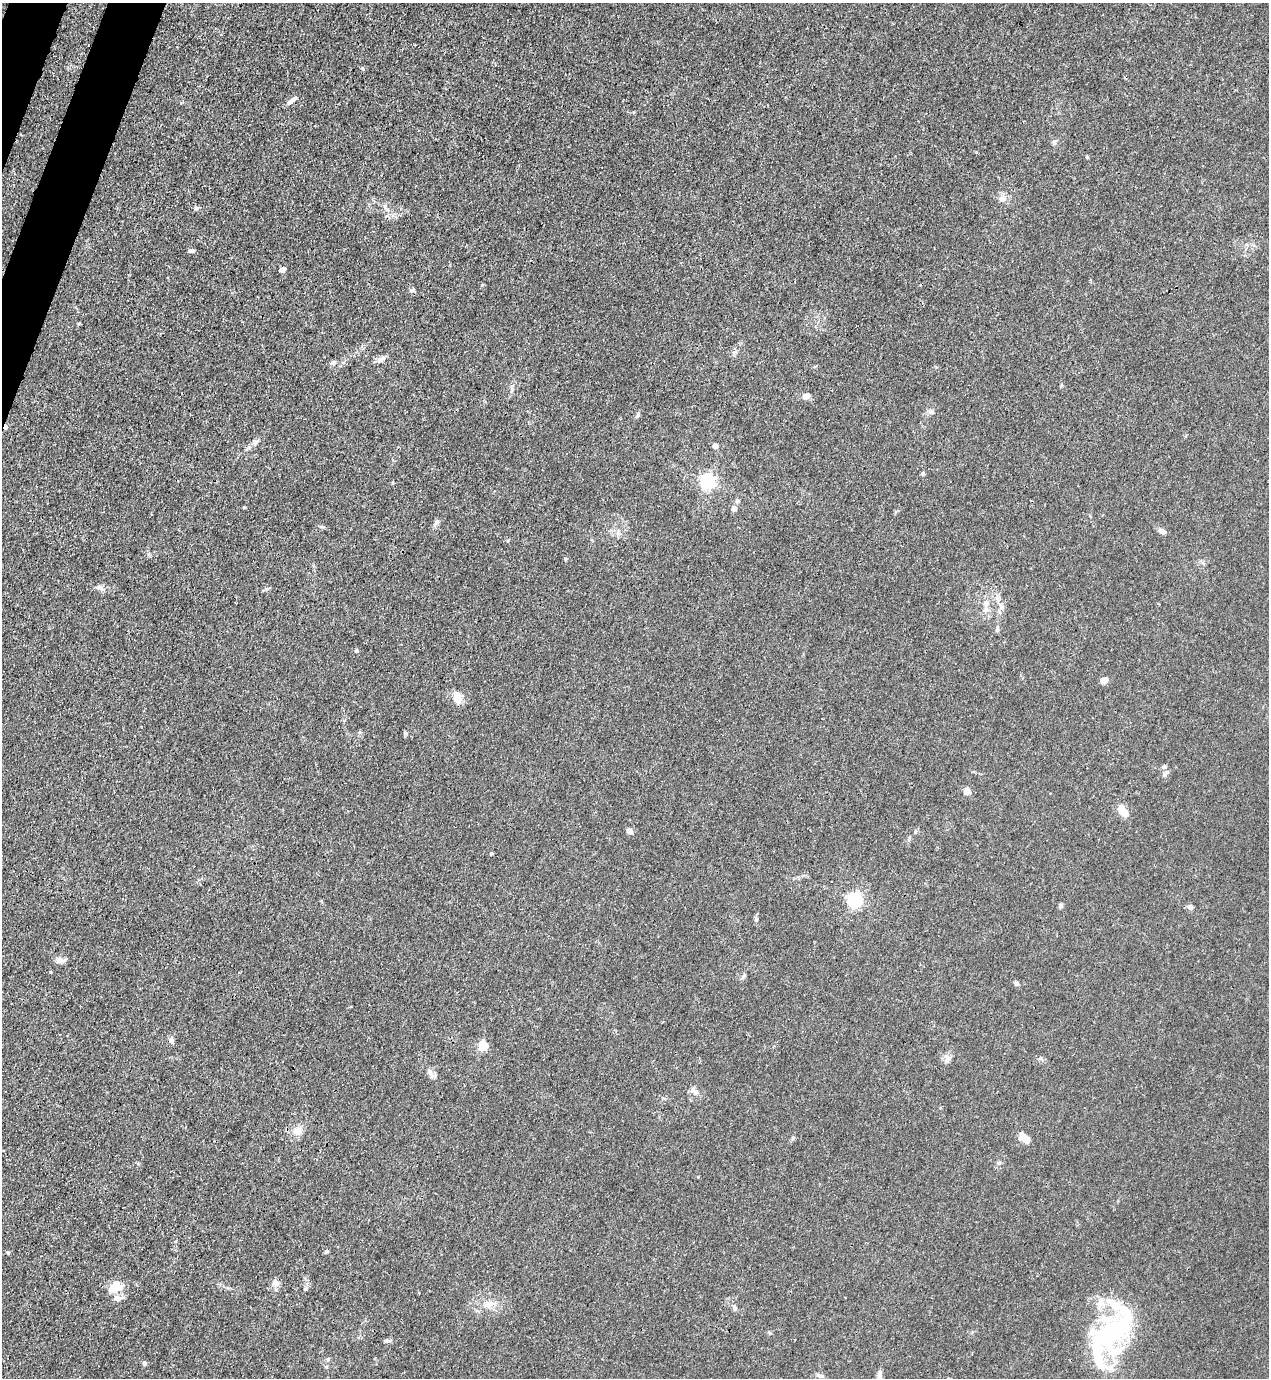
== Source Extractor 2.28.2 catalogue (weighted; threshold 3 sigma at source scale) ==
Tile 11 of 4 x 4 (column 3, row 3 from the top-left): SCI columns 2757-4023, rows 1418-2793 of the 5646 x 5587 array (HDU 1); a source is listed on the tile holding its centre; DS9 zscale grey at full resolution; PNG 1271 x 1380 px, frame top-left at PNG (2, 3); no overlay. Shown black and unused: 2% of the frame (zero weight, under 3 of 4 exposures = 7% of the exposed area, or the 3 px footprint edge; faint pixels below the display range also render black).
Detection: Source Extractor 2.28.2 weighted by HDU 2 'WHT'; one run over the whole footprint, this tile lists its part. Background 0.0179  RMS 0.0025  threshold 0.0114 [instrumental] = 3 sigma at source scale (4.5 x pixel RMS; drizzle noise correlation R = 1.50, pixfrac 1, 0.05/0.05 arcsec/px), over >= 5 px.
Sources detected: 68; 2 inside a brighter object's white glare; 1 cosmic-ray / hot-pixel residue — not listed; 6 inside a brighter listed object's ellipse — not listed separately; the other 59 listed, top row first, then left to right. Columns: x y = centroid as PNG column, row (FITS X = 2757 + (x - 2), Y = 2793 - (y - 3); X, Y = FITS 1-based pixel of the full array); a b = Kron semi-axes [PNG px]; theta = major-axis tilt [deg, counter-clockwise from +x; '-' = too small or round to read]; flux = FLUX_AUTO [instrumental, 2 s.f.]
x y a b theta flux
292 101 14 5 38 1
1054 143 6 5 - 0.52
1087 157 5 4 - 0.24
1002 199 11 8 6 1.4
197 208 6 5 - 0.44
192 251 8 4 1 0.59
283 269 7 5 41 0.81
413 290 6 5 - 0.57
381 359 14 6 28 1.1
806 396 10 7 16 1.1
931 412 9 4 0 0.6
638 415 7 4 51 0.48
255 443 8 5 45 0.69
715 446 7 6 - 0.93
248 448 8 4 45 0.58
923 473 5 4 - 0.54
707 481 7 6 - 44
733 509 9 6 89 0.82
437 522 7 6 - 0.61
1162 531 11 6 -26 0.8
99 587 9 4 -35 0.71
986 603 9 8 - 1.4
1001 606 11 7 -63 1.3
356 650 5 4 - 0.35
1104 680 8 5 39 1.6
458 698 13 8 -72 2.5
406 733 6 5 - 0.43
1164 767 5 5 - 0.42
1166 773 12 5 51 0.68
967 791 7 7 - 1.7
1122 810 14 7 -53 3.8
630 831 7 6 - 0.96
491 854 4 4 - 0.33
854 900 6 6 - 41
1061 906 5 5 - 0.56
1190 907 7 6 - 0.86
60 960 12 7 -6 1.3
744 976 8 4 33 0.45
1016 983 6 6 - 0.55
171 1041 8 6 -47 0.72
483 1045 7 7 - 6
947 1059 12 7 59 1.2
430 1073 12 5 -60 1
694 1091 14 7 -46 1.3
297 1131 12 11 - 2.2
1025 1138 16 7 -46 2
999 1163 6 4 1 0.39
326 1252 6 4 28 0.36
8 1253 5 5 - 0.31
275 1283 11 7 -29 1.2
116 1285 16 13 -43 3.2
489 1304 12 5 39 1.3
735 1308 7 5 -86 0.56
1110 1334 43 35 56 35
388 1341 12 3 2 0.5
328 1359 6 4 46 0.38
144 1363 6 5 - 0.49
820 1376 11 5 -18 0.76
879 1378 19 7 83 1.6
Isophote crosses this tile's border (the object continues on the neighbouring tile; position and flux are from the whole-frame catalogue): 1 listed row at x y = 879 1378
Unlisted compact peaks at least as high as the median listed source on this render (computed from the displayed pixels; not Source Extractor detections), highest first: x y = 565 559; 362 68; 770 1333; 915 832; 244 507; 305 1289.